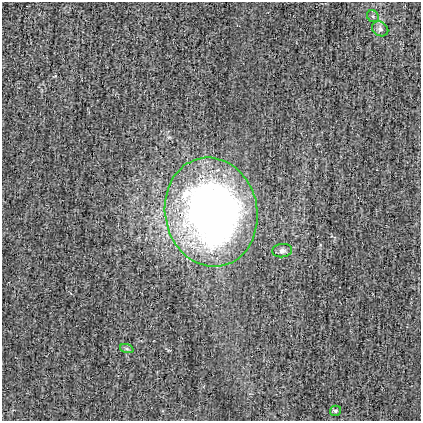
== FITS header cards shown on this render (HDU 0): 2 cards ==
NAXIS1  =                  419
NAXIS2  =                  419

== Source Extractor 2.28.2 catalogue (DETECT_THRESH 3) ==
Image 419 x 419 px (HDU 0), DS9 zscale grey, 1 PNG px = 1 image px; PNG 423 x 423 px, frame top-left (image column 1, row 419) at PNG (2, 2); each listed source drawn as its Kron ellipse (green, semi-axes under 4 px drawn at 4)
Background 0.00135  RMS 0.03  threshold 0.0897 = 3 sigma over >= 5 px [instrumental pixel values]
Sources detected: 6; all 6 listed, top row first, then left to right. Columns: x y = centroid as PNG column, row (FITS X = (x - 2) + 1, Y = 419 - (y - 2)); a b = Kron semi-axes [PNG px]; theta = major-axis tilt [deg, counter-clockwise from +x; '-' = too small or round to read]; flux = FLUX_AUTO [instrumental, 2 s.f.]
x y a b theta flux
373 16 6 5 - 3.9
380 29 9 7 -33 6.9
211 212 55 46 -79 1200
282 251 10 6 7 6.6
127 349 7 4 -18 3.7
335 411 5 5 - 3.5